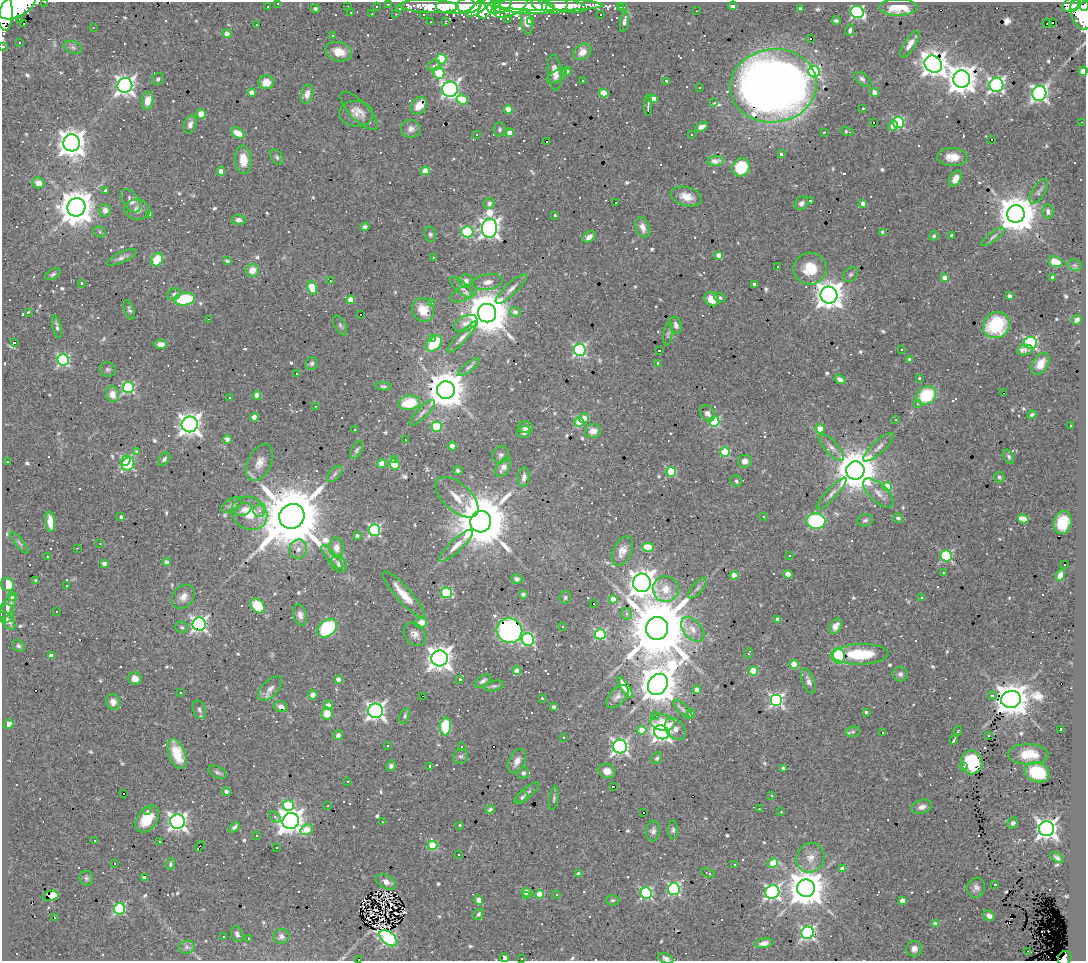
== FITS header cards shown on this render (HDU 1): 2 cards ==
NAXIS1  =                 1084
NAXIS2  =                  959

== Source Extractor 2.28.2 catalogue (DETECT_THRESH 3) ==
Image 1084 x 959 px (HDU 1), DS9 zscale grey, 1 PNG px = 1 image px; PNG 1088 x 963 px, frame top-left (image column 1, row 959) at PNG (2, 2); each listed source drawn as its Kron ellipse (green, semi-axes under 4 px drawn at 4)
Background 1.63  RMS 0.05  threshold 0.151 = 3 sigma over >= 5 px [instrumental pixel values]
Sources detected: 870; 3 with non-positive FLUX_AUTO (blend fragments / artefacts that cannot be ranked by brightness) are neither listed nor drawn; of the other 867, the 500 brightest by FLUX_AUTO listed and drawn (367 fainter detections omitted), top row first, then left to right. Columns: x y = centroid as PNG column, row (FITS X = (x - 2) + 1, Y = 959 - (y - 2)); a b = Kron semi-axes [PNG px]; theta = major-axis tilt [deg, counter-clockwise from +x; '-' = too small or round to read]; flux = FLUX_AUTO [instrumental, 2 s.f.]
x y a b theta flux
45 2 3 2 - 13
278 3 3 3 - 21
388 4 3 2 - 18
455 5 19 8 5 4000
469 5 13 8 7 3500
493 5 10 7 -57 2200
503 5 9 7 39 1700
524 5 30 8 -6 7200
537 5 7 4 -47 1500
546 5 57 6 -1 4200
567 5 19 6 -10 1500
1071 5 9 6 30 470
1076 5 7 4 59 590
17 6 20 11 30 10000
347 6 3 2 - 7
376 6 3 2 - 9.6
429 6 29 6 -2 1300
480 6 15 5 39 1700
511 6 18 8 27 3700
557 6 11 8 21 1300
733 6 4 4 - 42
1084 6 5 3 - 600
267 7 3 3 - 9.4
486 7 12 6 69 1800
620 7 4 2 - 9.9
623 7 3 2 - 12
898 7 19 8 1 110
400 8 3 2 - 6.6
800 8 3 3 - 8.8
315 9 4 4 - 8.8
4 10 21 8 -86 10000
697 11 3 2 - 9
857 12 7 6 - 590
351 13 3 3 - 7.9
1081 13 17 10 -74 2600
372 14 3 3 - 10
396 14 3 2 - 8.3
423 14 3 2 - 10
601 15 3 3 - 8.8
508 18 3 3 - 9.4
19 19 3 3 - 10
446 21 4 3 - 15
530 21 3 3 - 13
836 21 4 3 - 6.6
431 22 3 2 - 10
624 22 10 4 79 15
1053 22 3 3 - 66
23 23 3 3 - 21
527 23 12 5 -81 28
1047 23 4 3 - 170
257 25 3 2 - 11
93 28 3 2 - 6.8
850 30 6 4 77 7.8
227 34 4 4 - 39
333 36 3 3 - 14
811 38 3 3 - 8100
19 43 3 3 - 7.1
910 44 15 5 58 26
3 46 3 3 - 32
73 47 10 6 -21 11
339 52 13 9 -18 57
582 52 9 7 37 31
441 59 5 5 - 230
933 64 9 8 - 4100
434 66 7 5 28 12
567 71 4 4 - 14
1083 71 4 4 - 20
814 72 6 6 - 520
439 73 6 5 - 210
555 73 18 6 -85 28
557 76 11 5 32 13
158 79 6 5 - 8.3
863 79 10 5 -36 14
962 79 8 8 - 4900
582 81 3 2 - 7.2
666 81 3 3 - 9.9
266 82 7 7 - 42
125 85 7 7 - 1700
996 85 7 7 - 1000
773 86 43 36 7 4800
699 88 3 3 - 8.1
450 89 8 7 - 1200
252 92 4 4 - 35
875 92 4 4 - 40
604 93 5 4 - 100
1039 93 7 7 - 1300
307 94 9 6 75 24
653 99 4 4 - 38
462 100 6 5 - 110
148 101 9 6 78 38
714 103 3 3 - 10
648 105 10 2 89 26
419 106 9 7 54 34
508 109 4 4 - 63
863 109 3 3 - 13
359 111 25 9 -46 34
201 114 5 5 - 39
356 114 17 13 -5 36
874 122 3 3 - 55
898 122 5 5 - 380
1082 122 3 2 - 6.7
190 125 9 6 72 15
893 126 5 4 - 28
701 127 6 4 26 19
411 129 10 9 - 18
500 129 7 6 - 7.4
847 131 7 3 -13 8.4
824 132 3 2 - 11
238 133 7 5 -28 52
509 133 4 4 - 39
476 134 3 3 - 8.1
691 135 3 2 - 8.4
992 140 3 3 - 52
546 141 3 3 - 18
72 143 8 8 - 4300
781 154 3 3 - 24
277 157 8 5 -54 8.6
952 157 15 9 -2 50
243 160 14 8 -85 56
715 161 8 5 5 16
741 167 9 8 - 150
221 171 4 4 - 22
425 171 4 4 - 74
955 178 8 5 59 29
38 183 6 5 - 36
105 190 3 3 - 67
1039 191 14 6 58 12
686 196 16 9 -16 43
131 201 13 7 -56 22
810 201 3 3 - 15
615 202 3 3 - 1100
489 203 5 5 - 11
801 203 7 6 - 13
863 204 4 3 - 35
76 207 9 9 - 8600
105 210 6 5 - 17
137 210 12 10 -9 24
1048 212 7 5 -82 14
150 214 4 3 - 16
1016 214 9 8 - 11000
555 215 4 3 - 17
238 220 7 5 -5 14
365 227 4 4 - 9.2
643 227 10 6 -74 28
489 228 9 7 87 2000
100 232 7 5 -16 7
467 232 6 5 - 290
883 232 4 3 - 16
430 234 8 5 -78 8.2
951 235 3 3 - 14
934 236 5 4 - 6.7
589 237 7 5 32 18
993 237 14 4 36 11
719 255 4 4 - 30
122 257 16 5 24 15
433 257 3 3 - 7.1
157 260 7 5 64 97
227 261 4 3 - 13
1055 262 7 5 -19 49
1075 265 7 5 -20 6.9
777 267 3 3 - 9.2
810 269 17 16 - 93
252 270 7 6 - 43
53 274 8 5 27 8.2
850 274 8 6 43 8.4
1053 277 4 3 - 13
945 278 4 4 - 53
330 281 3 2 - 17
466 281 7 6 - 15
488 282 15 7 10 24
82 283 3 3 - 8.5
754 284 3 3 - 19
461 287 14 5 -42 12
312 288 7 4 -69 110
511 289 20 5 43 23
174 294 7 5 28 10
464 294 14 6 24 20
829 295 8 8 - 4800
1010 296 4 3 - 17
720 298 6 4 -23 7.4
185 299 10 6 8 180
712 299 8 6 -46 45
351 300 4 4 - 58
432 303 3 2 - 30
129 310 10 5 -69 7.9
423 310 12 10 -67 63
28 312 4 3 - 15
515 312 5 4 - 15
487 313 9 9 - 15000
361 314 3 2 - 18
208 319 3 2 - 44
1077 320 5 4 - 13
466 323 12 7 25 24
340 325 11 5 -63 8.1
676 325 9 5 -71 15
996 325 14 12 34 210
57 327 11 3 -78 9.5
668 334 11 4 81 8.7
462 337 21 5 46 20
433 339 4 3 - 26
14 342 3 3 - 50
1030 343 6 6 - 560
161 344 6 4 -2 22
434 344 9 6 43 170
901 349 3 3 - 12
580 350 6 6 - 610
659 350 3 3 - 9
1025 350 8 5 12 15
63 360 6 5 - 490
910 360 4 4 - 22
312 363 6 6 - 8.6
658 363 4 3 - 26
1041 364 12 7 60 48
469 367 13 4 39 10
108 369 8 7 - 8.5
296 374 3 3 - 34
919 378 3 3 - 25
840 379 6 4 -32 14
383 386 8 4 -5 7.5
128 387 5 5 - 420
446 390 9 9 - 11000
1003 393 3 2 - 26
112 394 8 6 -77 35
257 395 4 4 - 33
926 395 10 8 35 180
229 397 3 3 - 41
409 403 11 7 9 130
917 404 4 3 - 9.2
315 406 3 2 - 6.6
422 413 17 5 45 16
707 413 9 6 -53 16
1032 415 5 4 - 7.2
254 417 4 4 - 39
584 418 5 5 - 27
896 420 3 2 - 7.3
714 421 5 5 - 310
579 422 4 4 - 110
190 424 8 8 - 2600
1070 426 3 3 - 55
437 427 5 5 - 220
525 427 7 6 - 16
354 429 3 3 - 34
820 429 4 4 - 77
593 431 8 7 - 29
524 432 7 6 - 14
227 439 4 4 - 30
405 440 3 2 - 7.5
452 446 4 4 - 39
831 447 17 6 -46 21
879 447 20 6 43 22
357 450 9 5 59 8.2
136 451 3 3 - 31
725 452 5 4 - 170
501 455 9 8 - 12
1009 457 7 5 -62 6.9
164 459 7 5 50 10
394 460 3 3 - 48
126 461 5 4 - 260
745 461 7 6 - 20
8 462 3 3 - 10
260 462 20 11 64 40
128 464 7 6 - 320
382 464 4 4 - 45
394 465 5 4 - 150
503 467 11 6 56 23
855 470 9 9 - 14000
458 471 5 4 - 7.2
671 472 5 5 - 190
335 474 9 5 49 9.7
524 477 9 5 85 16
999 477 6 5 - 7
736 481 6 5 - 7
887 486 5 4 - 100
878 493 19 9 -43 34
832 494 21 5 47 20
457 497 26 13 -42 59
232 505 12 6 30 13
243 510 9 6 25 12
259 511 6 6 - 15
249 513 18 16 -30 86
292 516 13 12 - 41000
764 516 3 2 - 17
121 517 4 3 - 9.2
898 518 5 4 - 11
1023 519 5 4 - 79
865 520 8 6 15 10
816 521 9 7 -2 410
50 522 10 5 -85 48
481 522 11 10 - 26000
1063 522 11 9 76 96
374 530 6 6 - 530
357 536 4 3 - 9.1
19 543 13 3 -52 9.1
100 543 3 2 - 7.8
456 546 22 6 43 32
648 547 6 4 -16 120
77 548 3 2 - 8.4
336 548 10 7 -87 24
298 549 9 8 - 20
622 551 15 9 65 32
789 556 3 3 - 6.8
946 556 6 5 - 350
48 557 3 3 - 20
332 557 15 5 -50 17
167 562 4 4 - 17
104 563 4 4 - 19
339 564 9 7 -52 16
1064 565 3 3 - 22
943 572 3 3 - 14
788 574 5 4 - 21
734 575 4 4 - 43
1060 575 6 4 63 22
517 579 6 5 - 9.9
36 580 3 3 - 11
642 583 9 9 - 4300
8 584 7 6 - 72
67 585 3 3 - 8.1
697 588 13 5 48 13
666 589 13 13 - 55
446 593 5 5 - 260
404 594 30 7 -48 66
523 594 4 4 - 13
13 597 4 4 - 35
183 597 13 10 50 27
565 597 6 5 - 6.5
922 598 3 3 - 19
613 599 4 4 - 50
593 603 3 3 - 76
258 606 8 6 -48 130
8 607 13 6 58 16
56 612 3 3 - 67
7 613 9 7 -86 9.3
627 614 6 5 - 9.4
300 615 10 6 -77 16
777 620 4 4 - 20
8 621 10 6 -54 13
421 623 6 5 - 39
199 624 7 6 - 980
836 626 8 5 57 22
182 627 6 5 - 6.6
562 627 3 3 - 6.6
327 628 11 8 41 320
657 628 11 11 - 42000
693 629 14 9 -48 34
509 631 13 12 - 710
415 634 13 9 -51 23
600 634 5 5 - 340
528 639 6 6 - 490
18 646 7 5 -35 7.3
748 653 5 3 - 8.1
861 654 28 10 2 160
51 656 4 4 - 23
838 656 8 6 -75 200
440 658 8 8 - 3300
794 664 4 4 - 86
517 671 4 4 - 39
753 671 5 4 - 100
900 674 7 7 - 13
135 679 6 6 - 25
338 679 4 4 - 19
459 679 3 3 - 12
483 681 9 5 35 11
808 681 13 6 -69 15
658 684 11 9 54 11000
494 686 10 5 17 8.3
625 687 12 4 -56 36
270 688 15 8 47 24
697 690 4 4 - 26
181 693 3 3 - 27
313 695 5 4 - 21
422 696 3 2 - 220
992 696 4 3 - 22
617 697 14 7 48 19
542 698 3 3 - 19
1011 699 10 8 9 7300
776 700 6 6 - 700
113 702 8 7 - 21
328 705 4 4 - 22
281 707 7 5 -16 15
554 707 4 3 - 10
199 710 9 6 -70 11
683 710 12 5 -44 11
376 711 7 7 - 1400
866 712 3 3 - 6.7
327 714 6 5 - 54
691 714 4 4 - 11
655 715 3 3 - 400
405 716 8 5 69 6.7
662 723 12 8 -11 67
8 724 5 4 - 21
445 726 9 5 85 150
675 729 12 8 -47 44
1061 729 3 3 - 8.4
642 730 4 4 - 62
958 731 5 3 - 10
662 732 8 6 -26 1500
853 732 7 5 7 6.7
883 733 3 3 - 34
338 735 5 5 - 12
989 735 3 3 - 7.4
564 737 3 3 - 6.9
954 740 5 3 - 48
387 745 3 2 - 6.5
462 746 3 3 - 74
620 747 7 7 - 1100
177 754 16 8 -69 74
1028 754 20 10 0 83
461 756 8 7 - 7.9
657 758 6 5 - 7.1
517 761 13 7 63 24
972 762 12 10 -83 230
391 766 5 5 - 10
430 766 3 3 - 32
963 766 3 2 - 7.4
783 768 4 4 - 8.4
607 771 8 7 - 33
217 772 9 5 -26 9.1
1037 772 13 9 -23 170
523 773 6 5 - 9.1
348 781 3 2 - 45
614 787 3 3 - 100
226 792 4 4 - 13
527 793 15 5 39 12
123 794 3 3 - 11
772 795 3 2 - 21
522 797 6 5 - 7.8
554 798 12 4 82 8.1
288 805 5 5 - 180
328 806 3 2 - 7.6
922 807 10 6 18 18
490 809 5 3 - 7.3
759 809 3 2 - 18
147 810 3 3 - 6.9
781 812 3 2 - 9.1
644 813 3 3 - 26
275 817 6 4 -41 8.5
147 819 15 10 55 90
291 821 8 8 - 3400
177 822 7 7 - 1500
382 822 3 2 - 6.8
1013 823 6 5 - 8.9
460 825 3 3 - 7.8
234 827 6 4 40 12
1047 829 7 7 - 2200
307 830 6 5 - 83
673 830 9 5 -90 8.7
653 831 10 6 85 13
256 835 3 2 - 90
94 840 3 3 - 24
159 842 3 2 - 6.9
433 845 5 4 - 170
200 846 5 3 - 130
276 847 3 2 - 6.7
458 854 3 3 - 8.8
810 858 15 14 - 43
1057 858 8 4 -34 9.1
773 863 5 4 - 85
114 864 3 3 - 690
170 864 6 4 88 6.6
734 865 3 3 - 10
843 869 4 4 - 33
708 873 7 3 -18 10
578 874 4 4 - 18
144 877 4 3 - 11
86 878 7 7 - 8.7
386 882 11 6 -28 21
995 884 3 2 - 6.5
806 888 9 8 - 9900
976 888 10 9 - 16
674 889 6 6 - 580
527 892 4 4 - 78
772 892 7 6 - 900
646 893 6 5 - 500
540 894 4 4 - 61
556 894 3 3 - 7.7
51 896 8 5 13 14
526 896 3 3 - 32
479 900 5 4 - 26
612 900 7 5 0 7.3
902 900 4 4 - 42
120 909 6 5 - 370
478 914 6 4 55 8.1
989 916 6 5 - 18
55 917 3 3 - 160
935 924 4 4 - 31
808 933 6 6 - 770
237 934 8 5 -66 11
281 936 8 7 - 15
223 937 3 3 - 8.8
388 938 10 6 -38 530
249 939 3 3 - 18
764 943 9 5 10 21
187 947 8 6 14 11
914 949 8 7 - 22
1027 951 3 2 - 14
504 958 4 4 - 24
522 958 3 3 - 7.7
666 958 8 4 -24 10
1065 958 7 6 - 150
359 959 3 2 - 33
At the frame edge (FLAGS 8, measured only in part): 12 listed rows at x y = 45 2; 278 3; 17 6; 1084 6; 4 10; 3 46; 1083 71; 504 958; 522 958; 666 958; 1065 958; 359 959
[367 fainter detections neither listed nor drawn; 3 non-positive-flux detections neither listed nor drawn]